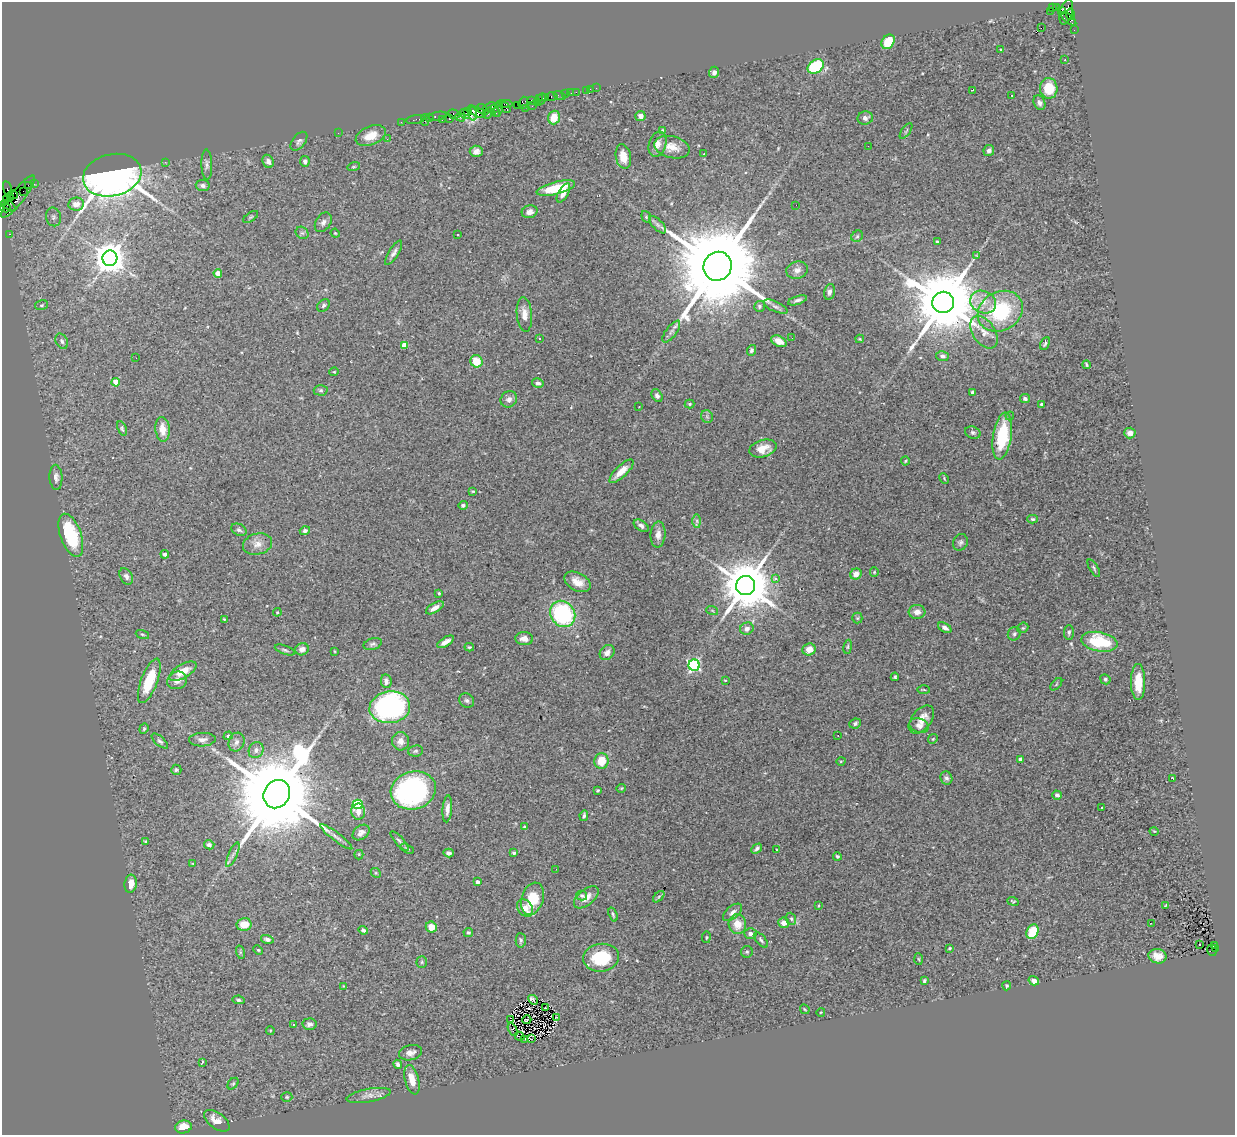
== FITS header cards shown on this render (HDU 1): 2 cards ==
NAXIS1  =                 1233
NAXIS2  =                 1133

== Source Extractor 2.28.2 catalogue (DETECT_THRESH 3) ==
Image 1233 x 1133 px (HDU 1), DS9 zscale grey, 1 PNG px = 1 image px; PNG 1237 x 1137 px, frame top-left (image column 1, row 1133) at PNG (2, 2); each listed source drawn as its Kron ellipse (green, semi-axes under 4 px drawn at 4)
Background 2.19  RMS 0.067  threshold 0.202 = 3 sigma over >= 5 px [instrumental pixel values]
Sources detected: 330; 2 with non-positive FLUX_AUTO (blend fragments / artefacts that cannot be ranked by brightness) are neither listed nor drawn; the other 328 listed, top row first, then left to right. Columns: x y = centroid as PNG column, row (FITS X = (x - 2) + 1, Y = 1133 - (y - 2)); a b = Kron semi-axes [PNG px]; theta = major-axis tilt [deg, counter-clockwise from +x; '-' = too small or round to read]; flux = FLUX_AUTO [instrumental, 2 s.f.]
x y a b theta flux
1052 8 3 2 - 670
1056 8 3 2 - 25
1050 11 3 2 - 7.4
1062 11 3 3 - 620
1066 12 13 6 75 1400
1070 14 5 3 - 520
1068 19 9 4 -38 570
1041 28 2 2 - 430
1074 30 2 2 - 33
888 42 8 6 56 100
1001 49 3 3 - 5.7
1065 60 2 2 - 3.6
816 66 8 6 35 250
714 72 6 5 - 14
596 88 2 2 - 21
1049 88 10 9 - 120
590 89 2 2 - 28
587 90 4 3 - 26
973 90 3 2 - 4.9
576 92 2 2 - 57
571 93 2 2 - 25
565 94 3 2 - 130
559 95 6 2 -20 46
1012 95 3 2 - 5.2
552 96 5 3 - 240
546 97 3 3 - 150
539 98 3 2 - 160
542 99 5 3 - 220
531 100 3 2 - 140
538 102 4 2 - 250
523 103 6 4 72 310
1039 103 8 5 -67 15
506 104 6 2 0 280
517 105 2 2 - 110
532 106 2 2 - 73
490 107 7 3 18 540
505 107 6 3 -54 310
498 108 8 3 76 320
525 108 2 2 - 160
483 109 6 4 -38 540
494 109 4 3 - 570
467 112 4 3 - 150
478 112 9 4 -26 600
495 112 5 3 - 670
472 113 7 4 -80 640
488 113 6 3 63 320
454 114 6 4 -17 200
465 114 5 3 - 190
438 116 9 3 11 340
640 116 5 5 - 22
430 117 4 2 - 150
460 117 5 2 - 290
554 117 7 5 72 74
865 118 8 6 12 18
416 119 9 3 10 160
449 119 3 3 - 270
425 120 6 2 -90 290
442 120 4 3 - 110
401 122 2 2 - 44
662 130 4 3 - 3.6
906 131 9 3 55 6.1
338 133 2 2 - 16
371 136 16 9 24 69
387 139 3 3 - 5.4
299 141 11 6 51 15
658 144 13 8 71 29
868 146 3 2 - 3.8
672 147 18 10 -14 53
476 151 6 5 - 22
989 151 6 5 - 20
704 154 3 3 - 12
623 156 12 7 -79 56
268 161 7 5 -64 22
305 161 5 5 - 16
165 162 2 2 - 15
207 165 15 5 -88 17
354 167 6 4 18 5.6
112 175 29 21 13 4300
34 184 2 2 - 32
28 185 4 2 - 110
203 185 7 5 -7 13
556 188 20 6 14 160
7 189 8 2 -78 96
23 191 2 2 - 74
563 193 10 5 60 34
12 195 5 4 - 380
18 197 26 6 53 1400
10 198 3 3 - 3600
6 200 4 2 - 150
76 204 8 6 9 42
8 205 8 3 -27 320
796 205 2 2 - 5.7
6 208 5 3 - 200
530 212 8 6 15 21
53 217 9 7 -78 17
251 217 8 3 33 5.9
646 217 6 4 -69 6.5
323 222 11 7 57 18
658 225 11 5 -45 14
302 233 7 5 -41 9.9
335 233 5 3 - 4
10 234 3 2 - 74
458 235 3 3 - 13
857 236 6 5 - 7.9
937 242 3 3 - 9.9
394 253 14 5 58 18
977 256 4 4 - 8.1
110 258 7 7 - 8500
718 266 14 14 - 97000
797 270 11 8 14 24
218 273 4 4 - 50
829 292 8 5 76 17
797 300 10 4 18 15
943 302 11 10 - 60000
983 302 13 11 -24 56
42 305 6 5 - 7.4
323 305 7 5 48 10
759 306 5 5 - 11
775 307 13 5 -24 18
1000 311 23 19 29 370
524 315 17 7 -85 40
671 332 13 5 53 17
984 332 18 11 -57 53
792 338 3 2 - 5.5
539 339 3 2 - 7.2
860 339 4 3 - 4.4
62 341 8 5 -61 12
779 341 8 5 -25 33
1045 344 7 3 66 7.8
404 345 4 4 - 76
751 350 5 4 - 9
942 356 6 5 - 12
136 358 2 2 - 66
476 361 6 6 - 80
1086 365 4 2 - 6.1
334 372 4 4 - 4.2
116 382 4 4 - 98
538 383 6 4 -11 14
321 390 7 5 -2 8.3
973 392 4 4 - 27
657 396 7 5 -58 12
1025 398 5 4 - 11
509 399 8 7 - 19
690 404 5 4 - 5.4
1041 404 3 3 - 10
639 407 3 2 - 4.8
707 416 6 5 - 9.3
1010 416 4 4 - 5.2
122 428 8 4 -68 7.8
163 429 12 7 -84 50
973 432 8 6 -20 10
1130 433 5 5 - 24
1002 436 23 9 81 260
763 449 14 8 16 58
905 461 4 4 - 4.9
621 471 16 6 44 56
56 477 12 6 -86 18
944 478 6 2 -61 4.5
473 491 4 3 - 4.5
463 505 4 4 - 9.1
1033 519 5 4 - 7.5
697 521 7 4 -89 9.4
641 526 8 5 -33 17
239 530 8 5 -26 11
305 531 5 4 - 10
71 535 22 10 -70 280
658 535 13 7 85 30
960 542 8 7 - 12
257 544 15 10 14 41
165 554 4 4 - 10
1094 568 10 3 -59 8.3
874 572 5 4 - 4.7
856 574 6 5 - 36
126 576 9 6 -60 16
776 578 3 3 - 37
577 582 14 9 -29 48
746 586 9 9 - 30000
439 593 3 3 - 6.9
435 608 10 4 31 29
712 610 6 3 -20 5.6
277 612 4 4 - 4.2
917 612 8 7 - 30
563 614 14 12 -49 510
857 618 5 5 - 5.8
224 619 3 3 - 4.2
945 628 7 4 -32 16
1023 628 6 5 - 6.2
747 629 7 6 - 19
1069 632 7 5 86 9.3
142 634 7 3 -19 6.3
1014 634 7 6 - 10
524 639 9 6 -4 30
446 642 9 4 32 28
1099 642 18 9 -11 240
373 644 9 6 17 12
469 647 5 4 - 5.5
848 647 7 3 81 6.2
302 649 7 6 - 24
809 649 6 6 - 43
285 650 10 4 -20 9
334 651 4 2 - 3.5
607 652 8 6 47 26
694 665 5 5 - 700
183 671 15 7 30 64
895 677 4 3 - 7.2
1105 679 5 4 - 8.4
177 680 10 8 23 29
725 680 3 3 - 3.8
149 681 23 8 69 150
386 681 7 5 -80 18
1138 682 18 7 -90 90
1056 684 7 3 46 4.4
924 690 6 3 -2 4.6
467 700 8 7 - 12
390 707 20 16 7 1000
921 719 16 9 51 53
855 723 6 5 - 9.8
919 726 10 7 -19 20
144 729 5 4 - 6.5
838 735 2 2 - 6.2
228 736 5 4 - 7.3
933 739 5 4 - 5.6
202 740 13 7 2 21
160 741 10 4 -41 11
400 741 9 8 - 29
236 742 9 7 69 20
256 750 8 7 - 19
416 751 7 5 5 9
1020 759 4 3 - 12
601 761 8 7 - 84
841 761 4 3 - 4
176 770 5 5 - 7
946 778 7 6 - 12
1173 778 3 3 - 4.7
621 788 5 4 - 4.7
413 790 23 18 17 920
598 790 3 3 - 5
277 794 15 12 58 100000
1057 795 5 4 - 14
357 804 5 4 - 330
1102 808 3 2 - 4.9
447 809 13 4 85 26
358 811 8 7 - 39
584 816 5 3 - 7.8
524 827 3 2 - 3.8
1154 831 4 3 - 3.5
361 833 9 6 38 20
336 837 20 4 -38 21
146 841 3 2 - 4.7
400 841 12 4 -48 12
209 845 5 4 - 12
407 849 7 4 -28 6.6
756 849 6 3 46 11
777 850 3 2 - 2.9
449 853 5 4 - 15
514 853 3 3 - 8.7
233 855 13 3 66 14
359 855 5 4 - 6.8
837 856 4 4 - 7.8
193 863 4 2 - 3.3
556 869 2 2 - 11
376 873 5 4 - 5.6
477 882 4 4 - 19
131 884 9 6 81 40
582 896 5 5 - 6.9
586 897 15 7 39 40
659 897 7 4 45 6.9
532 899 16 11 72 130
1013 901 6 3 -21 6
1166 905 4 4 - 4.1
818 906 4 2 - 3.6
525 908 10 7 -53 43
732 912 11 6 39 20
613 915 7 3 -71 7.8
791 919 6 5 - 8.5
784 923 5 5 - 29
1151 923 2 2 - 2.1
244 924 7 6 - 67
737 924 10 8 -80 62
431 927 5 5 - 54
363 930 5 4 - 10
1032 932 7 5 64 130
468 933 5 4 - 7.6
750 933 6 5 - 16
706 937 6 3 81 4.5
267 939 6 4 -16 15
521 940 7 5 -88 9.4
761 940 9 4 -49 9.9
1200 945 3 2 - 9.5
1214 945 3 2 - 340
949 948 3 2 - 4.3
1215 948 3 3 - 150
258 950 5 4 - 5.2
1212 950 6 4 -72 720
240 952 7 4 -72 7.4
747 952 6 6 - 7.6
1157 956 9 7 -11 42
601 958 18 14 7 200
919 959 6 3 -86 5.1
422 962 5 5 - 6.4
924 981 4 3 - 6.5
1034 981 5 4 - 22
343 986 3 2 - 3.2
1007 986 4 3 - 5.1
238 1000 6 4 -11 8.3
533 1000 6 3 -46 2.9
545 1008 3 2 - 3.9
805 1009 5 3 - 4.5
821 1012 4 3 - 3.5
557 1017 3 3 - 6.7
510 1020 4 2 - 2
527 1020 4 2 - 0.0012
293 1024 3 2 - 5.8
309 1024 7 6 - 18
270 1030 4 3 - 4.4
513 1030 7 3 -64 12
519 1036 5 2 - 14
524 1039 2 2 - 15
532 1039 3 2 - 2.3
411 1053 12 7 13 23
202 1063 3 3 - 37
398 1064 4 4 - 12
412 1080 15 7 -75 57
233 1084 6 4 49 7.2
369 1095 22 6 11 32
287 1097 5 4 - 6
217 1121 15 8 -36 54
183 1127 8 6 12 61
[2 non-positive-flux detections neither listed nor drawn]